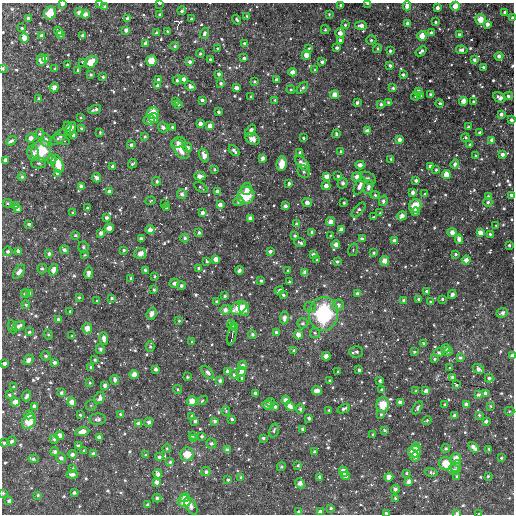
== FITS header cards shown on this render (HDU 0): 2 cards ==
NAXIS1  =                  512
NAXIS2  =                  512

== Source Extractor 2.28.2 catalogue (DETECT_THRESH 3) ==
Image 512 x 512 px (HDU 0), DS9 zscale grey, 1 PNG px = 1 image px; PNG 516 x 516 px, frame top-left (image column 1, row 512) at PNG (2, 3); each listed source drawn as its Kron ellipse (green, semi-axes under 4 px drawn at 4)
Background 3070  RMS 140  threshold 434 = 3 sigma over >= 5 px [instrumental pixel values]
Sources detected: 727; of the 727, the 500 brightest by FLUX_AUTO listed and drawn (227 fainter detections omitted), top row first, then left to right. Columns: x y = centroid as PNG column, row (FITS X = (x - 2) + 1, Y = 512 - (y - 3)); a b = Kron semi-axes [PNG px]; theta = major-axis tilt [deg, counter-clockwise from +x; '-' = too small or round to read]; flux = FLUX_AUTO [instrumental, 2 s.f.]
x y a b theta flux
160 3 3 2 - 15000
367 3 4 2 - 18000
62 4 3 3 - 44000
100 4 3 3 - 50000
341 5 3 3 - 31000
407 6 4 4 - 90000
455 6 5 4 - 100000
105 7 4 4 - 30000
437 7 3 3 - 48000
182 11 4 3 - 22000
79 12 4 4 - 53000
505 12 3 3 - 27000
50 13 6 5 - 220000
85 14 4 4 - 74000
160 14 3 3 - 18000
329 14 3 3 - 15000
247 16 3 3 - 15000
28 18 3 3 - 44000
512 18 3 3 - 37000
127 19 4 4 - 36000
191 19 3 3 - 17000
480 19 5 5 - 130000
237 20 5 3 - 20000
435 22 3 3 - 24000
408 24 4 4 - 65000
487 24 4 3 - 54000
345 25 3 3 - 19000
361 26 6 4 -4 56000
22 28 3 3 - 25000
126 30 4 4 - 44000
325 30 4 3 - 18000
167 31 3 3 - 18000
59 32 5 4 - 47000
156 33 4 3 - 31000
204 33 6 3 72 36000
340 33 5 4 - 75000
431 33 4 4 - 37000
60 34 4 3 - 41000
41 35 3 3 - 43000
460 35 3 3 - 36000
83 36 4 3 - 53000
422 36 5 4 - 120000
24 38 4 4 - 110000
371 40 5 4 - 20000
340 41 4 4 - 38000
145 43 4 3 - 41000
244 43 3 3 - 24000
175 46 4 4 - 21000
218 48 3 3 - 23000
309 48 3 3 - 16000
337 48 3 3 - 34000
377 49 4 4 - 21000
462 50 6 4 -8 41000
390 51 3 3 - 27000
421 51 6 3 39 43000
200 53 4 4 - 20000
306 55 4 4 - 89000
499 56 4 4 - 49000
45 58 4 3 - 45000
244 58 3 3 - 29000
210 59 3 3 - 21000
41 60 6 4 -89 120000
474 60 4 3 - 30000
151 61 5 5 - 150000
83 62 4 3 - 26000
91 62 7 5 40 190000
190 62 4 4 - 39000
322 62 3 3 - 28000
68 65 3 3 - 40000
390 66 4 3 - 32000
483 67 3 3 - 20000
3 68 3 3 - 19000
55 69 3 3 - 19000
78 70 3 3 - 25000
315 70 4 4 - 19000
293 72 4 4 - 71000
91 74 3 3 - 20000
219 74 3 3 - 39000
403 75 3 3 - 26000
103 77 3 3 - 24000
183 79 4 4 - 53000
158 80 4 3 - 48000
177 80 5 3 - 38000
276 80 3 3 - 27000
254 81 4 3 - 19000
221 83 3 3 - 30000
158 85 3 3 - 35000
190 86 5 4 - 44000
54 87 5 4 - 64000
236 88 4 4 - 59000
302 88 7 4 49 28000
393 88 4 3 - 29000
291 89 4 4 - 17000
418 91 4 4 - 54000
335 95 4 4 - 91000
431 95 3 3 - 27000
416 96 5 3 - 22000
420 96 3 3 - 31000
508 96 5 4 - 27000
251 97 3 3 - 16000
499 97 6 4 -28 50000
39 98 4 3 - 23000
202 100 3 3 - 34000
275 100 3 3 - 18000
175 101 3 3 - 27000
463 101 4 4 - 92000
474 101 3 3 - 34000
388 102 3 3 - 16000
357 103 3 3 - 22000
440 103 4 4 - 21000
178 104 3 3 - 28000
381 104 4 3 - 27000
95 110 7 3 16 36000
218 112 3 3 - 30000
153 113 6 6 - 190000
501 114 4 3 - 33000
81 118 3 3 - 15000
154 118 5 5 - 120000
149 120 6 5 - 53000
511 120 3 3 - 39000
200 124 4 4 - 66000
67 126 4 4 - 30000
210 126 4 4 - 73000
163 127 5 4 - 39000
172 127 3 3 - 21000
468 127 3 3 - 23000
71 129 7 3 58 47000
82 129 3 3 - 31000
250 131 7 3 54 57000
367 131 4 4 - 63000
100 132 4 3 - 16000
480 133 3 3 - 48000
40 134 4 4 - 20000
336 134 4 3 - 23000
73 135 3 3 - 47000
59 137 10 5 43 54000
145 137 4 4 - 22000
465 137 4 4 - 21000
31 138 5 4 - 63000
303 138 3 3 - 22000
252 139 7 5 -27 78000
46 140 6 5 - 54000
61 140 8 4 -22 22000
399 140 4 3 - 59000
492 140 4 4 - 45000
11 141 6 4 35 37000
178 142 7 5 18 54000
131 145 4 4 - 29000
470 145 3 3 - 30000
187 148 4 4 - 48000
180 149 12 6 -54 210000
41 151 10 9 - 360000
234 151 6 3 -47 39000
300 152 4 3 - 19000
341 152 3 3 - 25000
33 153 7 6 - 47000
502 154 3 3 - 47000
204 155 7 4 -70 83000
476 156 3 3 - 20000
263 158 4 3 - 46000
52 159 5 4 - 34000
391 159 3 3 - 16000
5 160 4 4 - 61000
39 163 7 5 0 25000
58 164 9 5 -68 190000
132 164 5 3 - 24000
282 164 7 5 84 120000
303 164 9 5 -44 92000
455 164 4 4 - 33000
360 165 4 4 - 69000
112 166 3 3 - 23000
430 166 3 3 - 45000
214 169 4 3 - 15000
436 170 4 3 - 19000
304 172 6 5 - 25000
57 173 4 3 - 21000
446 175 4 4 - 110000
200 176 5 4 - 87000
326 176 4 4 - 66000
338 176 3 3 - 26000
22 177 4 4 - 30000
357 177 5 4 - 85000
96 178 5 4 - 39000
368 178 8 6 -30 29000
416 180 3 3 - 31000
157 181 4 4 - 27000
289 183 3 3 - 44000
343 183 5 5 - 30000
81 186 4 3 - 42000
326 186 4 4 - 60000
360 186 9 4 65 61000
368 187 7 4 78 47000
201 188 7 3 -34 19000
246 189 6 5 - 39000
109 192 4 4 - 60000
217 192 4 4 - 75000
413 192 4 3 - 46000
182 194 5 5 - 42000
425 194 3 3 - 20000
246 195 9 8 - 340000
375 195 4 4 - 18000
511 195 3 3 - 30000
488 197 4 3 - 24000
150 201 5 4 - 15000
238 201 5 4 - 31000
383 201 5 4 - 39000
488 202 4 4 - 25000
7 203 5 3 - 17000
307 203 5 4 - 71000
344 203 4 3 - 24000
165 204 3 3 - 17000
220 205 4 4 - 58000
16 206 3 3 - 45000
285 206 4 3 - 43000
415 206 7 6 - 210000
87 208 3 3 - 17000
167 208 3 2 - 16000
17 209 3 3 - 37000
359 210 9 4 48 33000
415 212 4 4 - 23000
73 213 3 3 - 18000
203 213 3 3 - 45000
380 213 3 3 - 18000
402 216 5 4 - 63000
374 217 3 3 - 17000
107 218 3 3 - 38000
250 218 4 4 - 55000
331 222 4 4 - 81000
29 224 3 3 - 26000
296 224 4 4 - 31000
496 225 3 3 - 17000
109 228 4 4 - 100000
150 230 4 4 - 77000
341 230 4 4 - 65000
312 232 3 3 - 28000
452 232 4 4 - 78000
101 233 4 4 - 54000
199 233 4 3 - 32000
480 233 4 4 - 76000
490 234 3 3 - 23000
76 235 3 3 - 23000
295 236 3 3 - 24000
331 236 3 3 - 22000
141 238 3 3 - 33000
185 238 4 4 - 32000
362 239 4 3 - 35000
459 239 4 4 - 62000
394 241 4 4 - 59000
300 243 6 3 -20 31000
336 245 4 4 - 71000
509 245 3 3 - 25000
83 247 5 5 - 16000
64 250 5 4 - 43000
124 250 4 3 - 22000
353 250 6 4 72 15000
8 251 5 4 - 34000
18 251 4 4 - 44000
270 251 4 4 - 36000
140 253 6 5 - 61000
374 253 4 4 - 26000
49 254 4 4 - 36000
455 254 3 3 - 20000
85 255 3 3 - 16000
313 255 4 3 - 43000
216 259 4 4 - 75000
317 260 3 3 - 19000
466 260 4 4 - 66000
384 261 5 4 - 91000
207 262 3 3 - 20000
337 262 3 3 - 30000
199 268 4 3 - 23000
42 269 5 4 - 20000
53 270 6 4 72 88000
145 270 4 3 - 27000
239 270 4 3 - 40000
288 271 3 3 - 22000
19 272 8 4 53 79000
305 272 4 4 - 52000
89 273 6 4 80 65000
154 276 3 3 - 17000
131 278 3 3 - 22000
261 281 4 3 - 26000
290 282 3 3 - 19000
174 283 5 5 - 41000
181 286 4 4 - 35000
154 290 4 3 - 19000
279 290 5 3 - 35000
426 291 3 3 - 27000
30 293 4 3 - 36000
358 293 4 3 - 30000
25 294 4 4 - 32000
283 295 3 3 - 26000
452 295 4 3 - 42000
225 296 3 3 - 23000
79 297 4 3 - 16000
112 298 4 3 - 23000
419 299 3 3 - 24000
442 299 3 3 - 19000
404 300 3 3 - 39000
97 301 4 3 - 16000
216 301 3 3 - 15000
431 302 3 3 - 25000
26 305 4 4 - 22000
338 305 5 5 - 55000
310 307 6 5 - 21000
239 308 9 6 33 210000
244 309 7 5 -74 130000
225 310 5 5 - 58000
70 311 3 3 - 21000
502 313 6 4 23 40000
151 314 6 4 68 50000
323 314 17 14 83 960000
284 318 6 4 82 61000
58 319 3 3 - 37000
179 321 4 3 - 16000
302 323 5 5 - 27000
231 324 5 4 - 33000
19 326 7 4 31 53000
12 327 6 4 -83 20000
234 327 4 3 - 30000
87 328 5 5 - 110000
29 332 4 3 - 19000
276 332 4 3 - 30000
315 333 5 5 - 19000
252 334 4 4 - 22000
48 335 5 4 - 15000
232 335 11 2 78 25000
298 335 5 4 - 80000
72 336 3 3 - 15000
104 338 6 4 -84 71000
192 342 4 3 - 19000
424 344 4 4 - 24000
150 346 5 4 - 18000
446 348 4 4 - 44000
100 349 5 4 - 29000
294 350 4 3 - 27000
448 351 5 4 - 26000
356 352 7 6 - 31000
414 352 3 3 - 18000
439 353 4 4 - 30000
46 356 5 4 - 26000
326 356 4 4 - 78000
512 356 4 3 - 27000
460 358 4 4 - 28000
434 359 4 3 - 25000
28 360 6 4 48 53000
95 360 3 3 - 26000
4 363 3 3 - 43000
54 363 3 3 - 50000
242 365 4 4 - 61000
91 367 3 3 - 30000
450 368 3 3 - 16000
156 369 3 3 - 44000
478 369 6 4 -30 50000
359 370 3 3 - 31000
227 372 3 3 - 46000
241 372 5 4 - 78000
338 372 3 2 - 15000
208 373 8 4 -43 45000
134 375 5 4 - 99000
234 375 4 4 - 26000
187 377 3 3 - 16000
452 377 4 3 - 25000
242 378 3 3 - 23000
489 378 4 4 - 31000
115 380 5 4 - 41000
220 381 4 4 - 32000
330 381 3 3 - 34000
380 381 3 3 - 22000
90 383 4 3 - 20000
105 385 4 4 - 66000
456 385 4 3 - 18000
13 387 3 3 - 21000
178 389 4 4 - 20000
381 390 4 3 - 32000
317 391 5 4 - 52000
416 391 3 3 - 17000
426 391 4 3 - 66000
61 393 4 4 - 31000
255 393 3 3 - 33000
485 393 4 3 - 47000
9 395 3 3 - 22000
478 395 4 4 - 33000
27 396 6 3 67 38000
100 398 6 5 - 45000
202 400 6 4 30 17000
286 400 4 4 - 79000
192 401 5 5 - 110000
15 402 4 4 - 86000
72 402 4 4 - 87000
400 402 4 4 - 64000
271 403 4 4 - 24000
445 404 3 3 - 24000
91 405 5 5 - 19000
267 405 5 4 - 55000
383 405 7 6 - 200000
466 405 4 4 - 57000
34 406 4 3 - 42000
290 406 5 4 - 69000
491 406 4 3 - 16000
275 407 4 4 - 26000
418 408 7 4 58 29000
300 409 5 3 - 25000
344 409 7 3 24 36000
329 410 3 3 - 17000
226 411 5 3 - 16000
509 411 5 4 - 15000
120 414 4 4 - 28000
381 414 4 3 - 19000
29 415 4 4 - 94000
80 415 3 3 - 21000
479 415 4 4 - 18000
192 416 3 3 - 39000
454 416 3 3 - 36000
309 418 3 3 - 35000
98 419 8 5 2 42000
232 419 3 3 - 31000
427 420 4 4 - 17000
29 421 8 6 50 220000
195 421 3 3 - 29000
215 421 4 3 - 35000
486 421 3 3 - 34000
149 422 4 4 - 40000
139 423 4 4 - 56000
303 429 3 3 - 26000
384 430 3 3 - 24000
274 431 7 5 73 25000
82 432 7 4 11 120000
373 434 3 3 - 17000
59 436 4 4 - 91000
192 436 3 3 - 18000
202 436 4 3 - 28000
99 437 4 3 - 51000
263 438 3 3 - 26000
54 439 4 4 - 31000
193 439 4 3 - 20000
12 441 5 4 - 31000
4 443 3 3 - 24000
211 443 5 5 - 23000
78 446 4 3 - 40000
416 447 4 4 - 34000
474 447 6 3 -47 65000
167 448 5 4 - 17000
446 449 4 4 - 22000
489 449 4 3 - 16000
84 450 4 3 - 18000
227 450 4 4 - 53000
414 451 6 6 - 180000
55 452 4 4 - 40000
314 452 3 3 - 29000
93 453 4 3 - 36000
72 454 4 3 - 47000
187 454 7 6 - 180000
146 455 4 3 - 16000
159 457 4 4 - 38000
415 457 5 4 - 37000
61 458 5 4 - 48000
456 458 5 5 - 110000
501 458 3 3 - 18000
33 459 5 4 - 37000
170 462 4 4 - 23000
445 464 6 6 - 180000
298 465 4 3 - 20000
456 466 6 4 68 33000
281 467 4 4 - 19000
73 468 4 3 - 15000
454 470 5 5 - 37000
206 472 4 4 - 33000
343 472 5 4 - 110000
431 472 7 3 -14 21000
406 473 3 3 - 18000
72 474 5 3 - 50000
158 474 5 4 - 59000
346 476 4 3 - 33000
488 476 3 3 - 16000
241 477 4 4 - 30000
320 477 4 3 - 48000
389 477 4 4 - 81000
457 477 3 3 - 31000
228 480 3 3 - 26000
156 482 4 4 - 52000
409 482 4 3 - 51000
300 483 5 4 - 67000
395 489 4 4 - 38000
3 493 3 3 - 19000
74 493 3 3 - 26000
38 495 3 3 - 20000
185 497 5 4 - 100000
157 498 4 3 - 25000
395 498 3 3 - 19000
9 501 4 3 - 36000
185 501 6 6 - 190000
147 505 3 3 - 35000
191 506 9 5 -60 62000
331 508 3 3 - 23000
299 512 4 3 - 31000
320 512 4 3 - 43000
386 513 3 2 - 23000
457 513 3 3 - 26000
479 514 3 2 - 17000
At the frame edge (FLAGS 8, measured only in part): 18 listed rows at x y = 160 3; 367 3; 62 4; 100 4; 407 6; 455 6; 512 18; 3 68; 511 120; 5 160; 511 195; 512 356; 4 443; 3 493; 299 512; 386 513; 457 513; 479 514
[227 fainter detections neither listed nor drawn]

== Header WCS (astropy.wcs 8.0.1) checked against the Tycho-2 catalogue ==
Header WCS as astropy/WCSLIB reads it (CRVAL/CRPIX/CD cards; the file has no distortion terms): RA---TAN/DEC--TAN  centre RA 23:49:38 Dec +33:30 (357.41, +33.49 deg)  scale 3.52 arcsec/px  FOV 30.0' x 30.0'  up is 0 deg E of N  parity normal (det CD < 0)
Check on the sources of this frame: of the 60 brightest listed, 14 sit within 5.3 arcsec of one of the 17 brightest Tycho-2 stars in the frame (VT <= 12.70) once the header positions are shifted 1.14 arcsec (0.50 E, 1.03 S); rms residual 1.96 arcsec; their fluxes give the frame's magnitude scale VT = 24.86 - 2.5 log10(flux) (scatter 0.21 mag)
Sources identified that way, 14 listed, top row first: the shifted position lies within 5.3 arcsec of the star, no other Tycho-2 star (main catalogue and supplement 1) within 10.6 arcsec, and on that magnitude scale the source's flux lands within +1.5 / -3 mag of the star's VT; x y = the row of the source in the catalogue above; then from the Tycho-2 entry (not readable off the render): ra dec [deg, ICRS J2000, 3 dp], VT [Tycho-2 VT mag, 2 dp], TYC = Tycho-2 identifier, HIP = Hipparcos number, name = IAU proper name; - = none
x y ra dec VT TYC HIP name
50 13 357.653 +33.731 10.90 2771-614-1 - -
151 61 357.534 +33.685 12.20 2771-596-1 - -
463 101 357.168 +33.645 12.70 2771-515-1 - -
153 113 357.532 +33.634 11.67 2771-533-1 - -
41 151 357.663 +33.597 10.67 2771-559-1 - -
246 195 357.423 +33.553 10.15 2771-1093-1 - -
415 206 357.224 +33.543 11.64 2771-2136-1 - -
239 308 357.432 +33.443 11.56 2771-871-1 - -
323 314 357.333 +33.438 9.12 2771-859-1 - -
87 328 357.609 +33.424 12.41 2771-794-1 - -
134 375 357.554 +33.378 11.98 2771-411-1 - -
29 421 357.678 +33.332 11.55 2771-1894-1 - -
187 454 357.492 +33.301 11.71 2771-34-1 - -
445 464 357.190 +33.292 11.56 2771-1266-1 - -